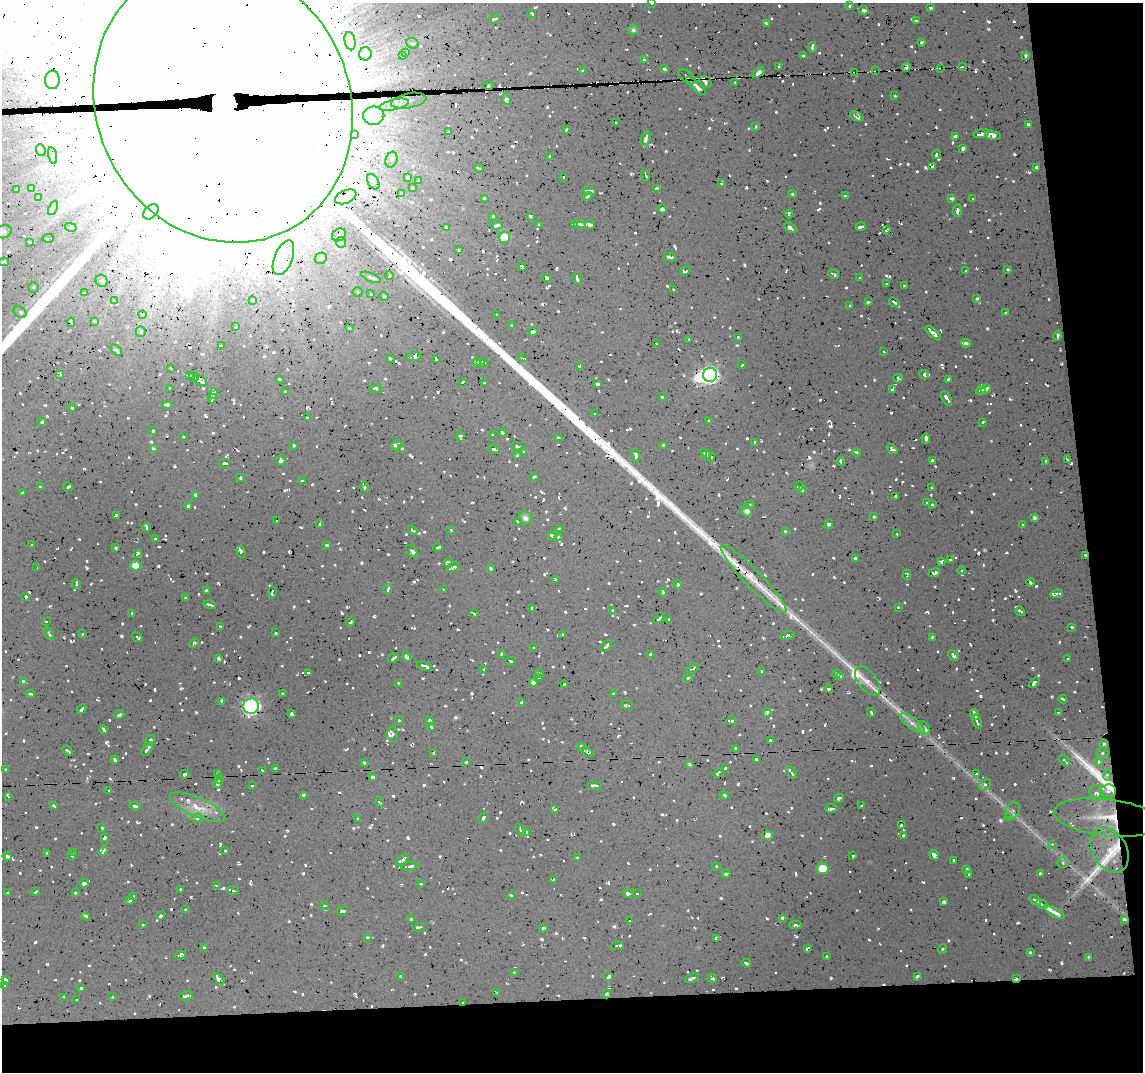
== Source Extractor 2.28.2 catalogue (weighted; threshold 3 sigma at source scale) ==
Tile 4 of 2 x 2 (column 2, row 2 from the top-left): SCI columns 1151-2291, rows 123-1192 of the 2391 x 2279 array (HDU 1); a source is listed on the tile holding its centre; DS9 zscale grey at full resolution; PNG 1145 x 1074 px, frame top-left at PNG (2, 3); each listed source drawn as its Kron ellipse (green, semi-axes under 4 px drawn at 4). Shown black and unused: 12% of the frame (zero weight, under 3 of 5 exposures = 10% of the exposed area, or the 3 px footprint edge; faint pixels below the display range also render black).
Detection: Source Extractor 2.28.2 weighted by HDU 2 'WHT'; one run over the whole footprint, this tile lists its part. Background 0.016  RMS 0.012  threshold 0.0529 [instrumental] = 3 sigma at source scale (4.5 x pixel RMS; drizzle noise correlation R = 1.50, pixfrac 1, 0.0396/0.0396 arcsec/px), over >= 5 px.
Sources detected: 1448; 4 too faint to see at this stretch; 14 inside a brighter object's white glare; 201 cosmic-ray / hot-pixel residue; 5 long thin detections or spike segments (spike, bleed or trail) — neither listed nor drawn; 23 inside a brighter listed object's ellipse — not listed separately; of the other 1201, all 500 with FLUX_AUTO >= 2.62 (the completeness limit of this list) listed and drawn (701 fainter detections not listed), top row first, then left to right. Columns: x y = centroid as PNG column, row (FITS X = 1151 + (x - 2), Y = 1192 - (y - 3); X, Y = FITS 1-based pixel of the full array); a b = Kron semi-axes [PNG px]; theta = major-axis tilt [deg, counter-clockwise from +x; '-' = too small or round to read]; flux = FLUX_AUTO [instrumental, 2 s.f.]
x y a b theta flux
652 3 3 2 - 3.5
849 6 3 3 - 3
930 7 3 3 - 4.2
864 10 4 3 - 6.5
532 14 4 3 - 4.8
495 19 5 3 - 5.2
917 20 3 3 - 3.7
766 23 4 3 - 4.2
633 30 5 5 - 3.7
350 41 9 5 -78 5.6
921 42 3 3 - 6.4
412 43 6 5 - 3.8
812 47 5 3 - 7.4
406 53 4 4 - 3.1
365 54 6 6 - 4.2
403 55 4 3 - 2.7
1026 55 3 3 - 5.7
803 56 4 3 - 3.1
644 60 3 3 - 3.8
779 67 3 3 - 3.1
906 67 4 3 - 3.8
962 67 4 3 - 12
941 68 2 2 - 5.6
664 69 3 3 - 3.8
583 70 4 3 - 3.3
876 71 2 2 - 3.7
758 72 7 4 35 15
855 72 3 2 - 10
687 76 10 5 -37 9
52 80 9 7 86 5.3
705 82 7 5 -39 19
735 82 3 2 - 3.9
488 85 5 4 - 4.4
696 86 12 4 -41 19
894 95 3 3 - 3.2
506 100 6 4 -64 7.3
409 101 18 7 11 19
223 103 143 126 -63 420000
394 105 15 5 13 20
374 116 10 9 - 14
857 117 7 4 -26 3.5
615 123 3 3 - 3.4
1028 124 3 3 - 2.9
756 126 3 2 - 3.1
566 129 3 3 - 3.3
448 132 3 3 - 4.9
354 134 3 3 - 2.9
981 134 8 3 13 8.3
993 135 8 4 -13 10
955 137 4 3 - 6.2
646 139 8 4 75 8.8
963 148 4 3 - 7.8
41 150 6 4 -68 2.7
53 155 9 3 -77 4.5
937 155 4 3 - 5.5
550 157 3 3 - 4.8
391 160 8 6 71 9.4
932 166 4 3 - 3.4
1037 167 3 3 - 4.7
479 168 4 3 - 4
646 175 5 3 - 3.1
564 177 3 3 - 3.6
408 178 4 3 - 6.9
418 181 4 3 - 2.8
373 182 8 5 -60 4.7
722 183 3 2 - 3
412 188 4 3 - 5.8
656 188 3 3 - 3.2
16 189 4 3 - 2.8
31 189 4 4 - 2.8
589 191 6 3 -6 12
402 193 3 3 - 3.6
793 194 3 3 - 2.9
587 196 5 3 - 4.9
845 196 4 3 - 3.1
346 197 11 6 24 6.3
39 198 3 3 - 6
484 198 3 3 - 3.5
952 198 4 3 - 5.9
972 199 3 3 - 2.6
53 208 7 4 65 6.2
662 209 4 4 - 7.6
957 211 6 3 -86 6
151 212 9 6 44 4.5
789 214 4 3 - 3.1
493 216 3 3 - 3.2
530 216 4 3 - 6
539 224 3 2 - 2.8
574 224 4 2 - 3.3
580 224 6 3 -14 8.1
497 225 6 3 8 6.8
590 225 5 3 - 4.5
71 227 6 3 -13 6.8
446 227 3 3 - 4.8
861 227 5 3 - 7.6
790 228 6 3 -34 7.7
886 230 4 3 - 3.3
4 232 8 6 21 7.1
339 235 7 6 - 5.4
504 237 5 5 - 48
48 238 5 3 - 4.2
30 242 3 3 - 3.2
341 242 5 5 - 5.6
458 250 3 3 - 2.9
670 257 6 3 -14 6.6
283 258 18 9 68 19
321 258 6 5 - 4.5
4 262 5 3 - 3.3
522 267 4 3 - 3.3
966 270 3 3 - 2.7
1008 270 4 3 - 4.5
685 271 5 3 - 5
834 274 6 3 -30 3.5
389 276 4 3 - 4.4
371 277 10 4 -24 13
547 278 4 3 - 4.5
577 278 6 3 -75 7.6
860 278 3 3 - 2.7
102 281 6 5 - 3.2
887 284 3 2 - 2.7
904 285 3 3 - 3.7
34 287 5 5 - 3
673 289 3 3 - 3.8
358 292 5 5 - 2.8
84 293 3 3 - 3.1
370 294 3 3 - 3.9
384 296 5 4 - 3.1
977 298 3 3 - 6.2
114 300 4 3 - 4.4
253 300 4 3 - 2.6
868 302 4 3 - 3.3
894 302 6 3 -34 6.6
850 306 3 3 - 2.8
20 312 7 5 -37 4.1
1006 313 4 3 - 3.3
142 314 4 2 - 3
497 314 3 3 - 3.2
94 321 3 3 - 3.5
71 322 5 3 - 3.5
512 325 3 3 - 4.1
236 327 3 3 - 4.3
349 328 3 3 - 5.1
141 331 5 5 - 3.4
533 332 5 3 - 5.2
933 333 10 3 -42 9.4
1058 336 5 3 - 5.5
738 337 3 3 - 3.9
688 339 3 3 - 2.8
656 343 3 3 - 2.8
966 343 5 3 - 3.8
222 346 3 3 - 4.8
116 350 6 4 -44 7.9
883 352 3 3 - 4.1
414 357 8 4 4 7.4
390 358 3 3 - 4.7
522 358 5 2 - 2.7
436 359 4 3 - 3
477 362 4 3 - 4.8
481 362 4 3 - 3.2
484 363 3 3 - 2.9
742 365 3 2 - 4.1
579 366 3 3 - 3.3
170 368 3 3 - 4.1
60 374 4 3 - 2.7
710 375 7 7 - 340
924 375 5 3 - 6.1
189 376 3 3 - 2.7
194 377 5 2 - 2.7
898 378 5 4 - 4.5
279 379 3 3 - 3.3
948 379 4 3 - 3.1
200 381 7 4 -27 9.7
463 382 3 2 - 2.7
484 383 3 2 - 2.7
597 384 4 3 - 6.2
170 388 3 3 - 2.7
375 389 6 3 7 5.8
892 389 3 3 - 3.4
986 389 5 3 - 5.6
981 390 5 3 - 5.8
285 392 3 3 - 3.1
213 394 5 3 - 7.1
662 397 3 3 - 3.2
947 398 8 3 -60 8.3
212 399 5 3 - 3.5
167 405 5 3 - 11
72 408 3 3 - 2.7
594 414 3 3 - 2.7
307 417 3 3 - 5.5
709 421 3 3 - 2.7
42 422 3 3 - 6.1
983 422 4 3 - 4.9
153 431 4 3 - 5.7
502 433 4 3 - 3.3
493 434 3 3 - 3.1
184 436 3 3 - 2.8
461 436 5 4 - 5.3
558 437 4 3 - 3.7
926 438 5 3 - 5.2
755 442 4 3 - 2.8
294 445 3 3 - 2.6
396 445 6 4 37 9.8
663 445 3 3 - 4.4
517 446 6 3 -24 14
153 449 4 3 - 3.6
402 449 3 3 - 3.6
494 449 6 3 -20 3.9
892 449 6 3 -41 5.3
523 452 3 3 - 3.4
856 452 4 3 - 3.5
706 454 5 3 - 5.2
517 455 4 3 - 3.7
636 456 6 3 -85 8.8
710 457 5 2 - 4.1
1068 459 3 2 - 3.4
281 460 5 4 - 5.1
932 460 3 3 - 3
841 461 4 3 - 7.3
1045 461 3 3 - 4
225 463 5 3 - 3.5
534 477 4 3 - 4.1
240 478 4 3 - 5
302 481 4 3 - 3.4
40 486 3 3 - 3
799 486 5 3 - 5.1
68 487 5 3 - 3.5
364 487 5 3 - 5.3
932 488 3 3 - 3.1
802 490 4 3 - 3.4
23 492 4 3 - 5.8
195 495 4 3 - 2.7
895 496 4 3 - 3.5
926 503 4 3 - 2.8
749 505 5 4 - 2.7
932 505 3 3 - 4
188 506 3 3 - 2.6
747 511 6 5 - 6.9
117 515 4 2 - 3.3
874 517 3 3 - 3.9
526 518 7 6 - 6.7
1035 518 4 3 - 3.3
277 521 3 3 - 2.7
518 521 3 3 - 3.3
319 524 3 3 - 2.9
829 524 5 4 - 5.9
1023 525 3 3 - 4.1
147 527 4 3 - 4.4
560 529 3 3 - 6.4
413 530 5 3 - 3.6
450 530 3 3 - 4.9
785 531 3 3 - 2.7
897 534 3 2 - 2.8
552 536 5 3 - 7.6
559 537 3 3 - 3.9
155 539 3 3 - 2.9
32 545 3 3 - 3.3
326 545 3 3 - 3.3
438 547 5 3 - 5.4
116 548 3 3 - 3.7
412 551 7 5 -56 7.9
241 552 6 3 -75 7.7
137 553 4 3 - 4
1085 555 3 2 - 4.6
855 558 3 3 - 2.6
950 560 3 3 - 2.8
941 561 4 3 - 6.4
448 563 4 4 - 7.7
135 565 5 5 - 16
453 567 7 3 23 4.2
37 568 3 2 - 2.8
491 568 4 3 - 6.5
962 571 4 4 - 3.5
934 573 6 3 17 6.6
907 575 5 3 - 2.9
753 579 46 8 -46 24
555 580 4 3 - 5.2
1030 582 4 3 - 4.3
76 584 5 3 - 3.5
678 585 4 3 - 7
388 589 5 3 - 6
206 590 3 3 - 2.9
444 590 3 3 - 2.7
663 592 4 3 - 5.8
272 593 6 3 77 6
1057 594 6 3 7 4.5
26 597 4 3 - 5.2
186 598 3 3 - 5.2
210 605 6 3 -15 4.9
898 607 3 3 - 3
532 608 3 3 - 2.7
613 610 3 3 - 2.9
1020 611 5 3 - 5.1
132 613 3 3 - 3.5
474 614 4 2 - 4.3
659 618 5 3 - 3.5
669 619 3 3 - 4.2
46 622 3 2 - 2.7
350 622 4 3 - 3.9
220 627 3 3 - 7.2
1072 627 3 3 - 2.8
275 633 4 3 - 4.3
49 634 7 3 -60 3.8
83 634 3 3 - 3
562 634 3 3 - 4
788 636 7 3 11 6
137 637 6 3 -35 3.7
932 637 3 3 - 4
194 643 5 3 - 4.8
606 646 7 3 42 8.5
534 648 3 3 - 3.1
501 654 3 3 - 3.5
651 654 4 3 - 3.9
953 655 6 3 -46 5.7
407 657 5 4 - 7.7
219 658 4 3 - 3.9
393 658 5 3 - 5.9
1067 659 3 3 - 3.3
511 661 4 3 - 4.9
425 666 8 3 -19 6.2
693 668 6 2 23 3.7
484 669 3 3 - 4
762 671 3 3 - 3.5
308 673 4 3 - 5.4
540 673 4 3 - 4.4
837 674 4 3 - 4.5
841 677 3 3 - 3.9
539 678 3 3 - 2.8
688 678 5 4 - 3.1
24 681 4 3 - 8.1
868 681 17 9 -51 11
533 682 4 4 - 6
398 683 3 3 - 2.7
1034 683 6 3 44 6.7
565 684 4 3 - 6.4
829 689 4 3 - 3.6
283 693 3 3 - 2.6
613 693 3 3 - 4.1
30 694 4 3 - 3.6
1063 699 4 3 - 7
222 701 4 3 - 12
522 702 4 3 - 5
627 705 6 3 -1 3.6
251 706 8 7 - 370
82 709 5 3 - 7.8
767 712 4 3 - 4.1
871 712 4 3 - 6.9
1059 712 3 3 - 5.8
292 714 4 3 - 6.2
975 714 5 3 - 9.7
119 715 5 3 - 5.5
398 721 3 3 - 3.2
430 721 4 3 - 5.7
731 721 5 3 - 4.8
977 722 7 3 -69 6.2
912 723 15 5 -37 9.2
431 726 3 3 - 5.2
924 728 7 5 -58 10
104 729 4 3 - 5.9
392 735 7 5 -87 4.3
150 740 5 3 - 3.6
770 741 4 3 - 4.2
1104 744 4 4 - 3.4
582 746 4 3 - 4.5
735 748 3 3 - 2.9
147 749 7 3 51 6.8
67 751 6 3 -42 3
587 751 6 3 -27 5.2
434 753 4 3 - 3.9
1102 753 6 5 - 3.5
115 760 4 3 - 4.5
756 760 3 3 - 3.1
1064 760 6 3 -46 3.3
467 762 3 3 - 4
1098 762 4 4 - 4.6
364 763 4 3 - 4.5
689 764 4 3 - 4
275 768 3 2 - 3.3
725 768 3 3 - 3.2
6 769 3 3 - 3.9
262 770 3 3 - 3.1
791 772 7 3 -52 6.4
718 773 5 3 - 3.2
185 774 5 3 - 3.9
217 774 3 3 - 3.3
977 774 3 3 - 2.9
1107 775 5 4 - 3.7
372 777 4 3 - 5.9
219 779 5 4 - 2.9
218 784 5 3 - 4.8
985 784 6 5 - 5
252 785 3 3 - 2.8
595 785 7 3 -2 4.5
109 791 3 3 - 3.8
1108 791 8 6 5 8.2
1097 793 8 6 -60 5.4
304 795 4 3 - 3.8
724 795 5 3 - 4.2
8 796 4 3 - 2.9
839 798 5 3 - 3.6
379 802 5 3 - 3.3
54 806 4 3 - 3.6
135 806 5 3 - 4.7
862 806 4 3 - 4.6
197 807 30 9 -23 27
831 808 5 3 - 6.5
554 809 4 3 - 4
1013 811 9 6 62 4.3
197 818 5 4 - 4.9
483 818 5 3 - 5
1009 818 4 3 - 6.3
1107 818 54 18 -7 56
358 819 3 3 - 2.8
901 825 3 3 - 2.8
102 828 3 3 - 2.7
521 830 6 4 -54 3.5
527 832 4 3 - 2.9
768 835 5 4 - 5.8
903 835 3 3 - 3.9
104 838 4 3 - 4
1052 844 3 3 - 2.6
1110 850 24 17 -60 28
103 851 5 3 - 5.4
225 851 4 3 - 3
47 853 3 3 - 3.1
74 853 4 3 - 2.9
934 855 5 4 - 7.2
7 856 5 3 - 3.8
71 856 4 3 - 2.8
853 856 3 3 - 2.9
577 857 3 2 - 3.9
402 860 7 4 37 7
954 860 3 3 - 5
1063 863 5 5 - 3.3
410 866 9 3 7 4.5
717 867 3 3 - 3.6
822 868 6 5 - 25
967 869 4 3 - 2.8
1040 873 3 3 - 2.9
726 874 4 3 - 4.1
968 874 4 3 - 3.6
554 879 3 3 - 3.9
84 883 5 3 - 7.3
421 884 3 3 - 2.8
216 886 3 3 - 3.7
181 889 3 3 - 6.5
233 890 5 3 - 5.1
36 892 4 3 - 3.1
75 892 3 3 - 2.8
8 893 3 3 - 6.5
628 893 5 3 - 6.9
637 893 4 3 - 4.9
511 895 4 3 - 2.7
133 896 3 3 - 2.7
130 900 4 3 - 6.1
1035 900 6 3 -33 7.6
944 902 4 3 - 14
1042 904 6 3 -26 3.2
324 906 4 2 - 3.2
185 910 3 3 - 4
342 911 6 3 8 6.4
1054 912 11 4 -30 12
86 916 4 3 - 3.9
161 916 4 3 - 3.5
782 918 4 3 - 2.8
411 919 4 3 - 3.5
1125 919 3 3 - 7.7
629 921 4 3 - 5.1
142 924 3 3 - 3
796 925 6 3 0 4
419 927 6 3 4 6.9
543 928 4 3 - 4.6
368 937 4 2 - 4.6
716 938 4 3 - 2.9
617 946 6 3 7 6.8
204 947 3 2 - 3.1
807 948 4 3 - 2.7
942 949 5 3 - 2.9
1030 952 3 3 - 3.1
180 955 6 4 12 7.4
827 957 3 3 - 4.5
1088 957 3 3 - 3.4
746 963 5 3 - 4.5
514 973 3 3 - 3.5
401 976 3 3 - 3.6
917 976 4 3 - 3.3
609 977 5 3 - 5.9
692 978 7 3 24 3.7
713 978 5 3 - 6.2
1016 978 4 2 - 3
219 979 7 3 -43 5.1
5 980 4 3 - 5.2
5 986 3 3 - 3
81 988 4 3 - 3.3
497 993 3 2 - 2.6
607 994 4 4 - 3.2
186 996 7 3 11 6.3
64 997 3 3 - 5.6
112 997 3 3 - 3
77 1000 3 3 - 2.9
463 1002 3 2 - 2.9
Overlapping masked pixels (flux is a lower limit): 19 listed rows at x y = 906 67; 941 68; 876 71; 855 72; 687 76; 705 82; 488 85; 696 86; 223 103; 461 436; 1085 555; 251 706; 1104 744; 1107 818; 1110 850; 1125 919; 1016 978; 607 994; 463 1002
Isophote crosses this tile's border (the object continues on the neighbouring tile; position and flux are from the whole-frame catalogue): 4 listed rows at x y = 652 3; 223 103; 4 232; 4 262